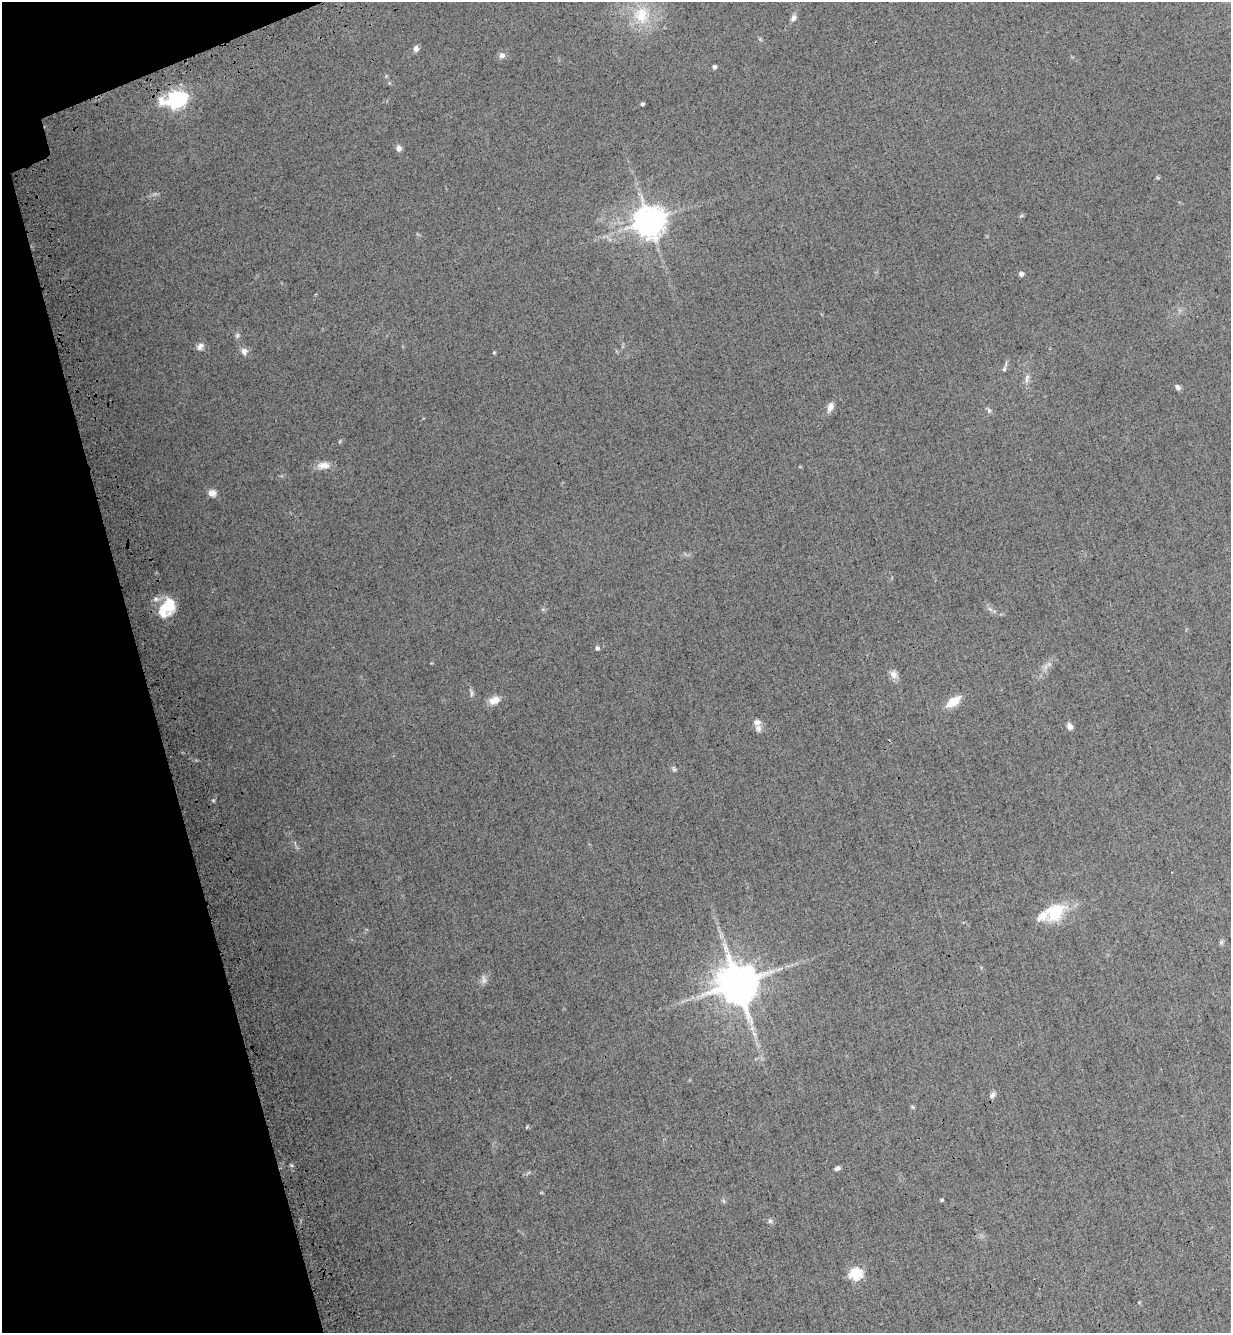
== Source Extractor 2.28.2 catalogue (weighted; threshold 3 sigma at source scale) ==
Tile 5 of 4 x 4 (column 1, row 2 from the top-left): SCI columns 345-1573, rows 2748-4078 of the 5477 x 5494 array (HDU 1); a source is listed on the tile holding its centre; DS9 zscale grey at full resolution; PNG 1233 x 1335 px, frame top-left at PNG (2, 2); no overlay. Shown black and unused: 13% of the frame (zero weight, under 3 of 4 exposures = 7% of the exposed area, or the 3 px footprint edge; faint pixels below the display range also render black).
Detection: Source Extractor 2.28.2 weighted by HDU 2 'WHT'; one run over the whole footprint, this tile lists its part. Background 0.0322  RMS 0.0068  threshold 0.0307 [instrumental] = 3 sigma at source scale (4.5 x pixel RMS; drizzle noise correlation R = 1.50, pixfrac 1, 0.05/0.05 arcsec/px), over >= 5 px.
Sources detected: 50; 3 too faint to see at this stretch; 1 inside a brighter object's white glare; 1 cosmic-ray / hot-pixel residue — not listed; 2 inside a brighter listed object's ellipse — not listed separately; the other 43 listed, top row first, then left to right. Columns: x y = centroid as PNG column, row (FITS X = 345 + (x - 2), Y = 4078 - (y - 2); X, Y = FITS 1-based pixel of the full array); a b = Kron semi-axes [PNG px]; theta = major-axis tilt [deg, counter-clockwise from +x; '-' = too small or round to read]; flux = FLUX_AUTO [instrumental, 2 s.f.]
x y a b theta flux
641 15 26 22 79 24
793 18 9 6 73 2.3
416 48 7 6 - 2.6
502 55 8 7 - 2.5
714 67 4 4 - 2
389 83 5 4 - 0.72
175 99 10 7 12 240
642 104 4 3 - 1.4
399 148 8 7 - 2.6
1021 216 6 4 19 0.82
648 221 9 9 - 1200
1021 274 5 4 - 2.5
200 346 10 8 54 2.9
244 351 9 8 - 3.3
494 353 5 3 - 0.57
1004 369 6 5 - 1.1
1027 378 14 6 80 2.9
1178 387 8 6 -56 1.8
830 407 12 7 73 3.7
989 411 7 5 -75 1.4
323 465 16 8 0 6.2
212 493 9 8 - 4
167 607 22 14 56 25
990 609 7 4 -18 1.2
597 648 5 5 - 1.5
893 674 11 9 -61 3.7
471 693 14 4 -83 1.7
494 700 15 9 21 5.6
953 701 14 7 35 14
1070 726 7 6 - 3
758 728 11 9 -69 3.1
674 769 7 5 -30 1.2
213 800 6 4 -19 0.76
1055 912 27 20 42 24
1221 942 6 6 - 1.2
484 980 12 6 -81 2.4
737 983 12 11 - 2700
754 1034 8 4 -53 1.8
992 1095 8 6 55 2.1
837 1168 7 4 34 1.8
942 1200 4 3 - 0.96
770 1221 7 6 - 1.5
856 1273 6 6 - 70
Overlapping masked pixels (flux is a lower limit): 1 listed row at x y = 175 99